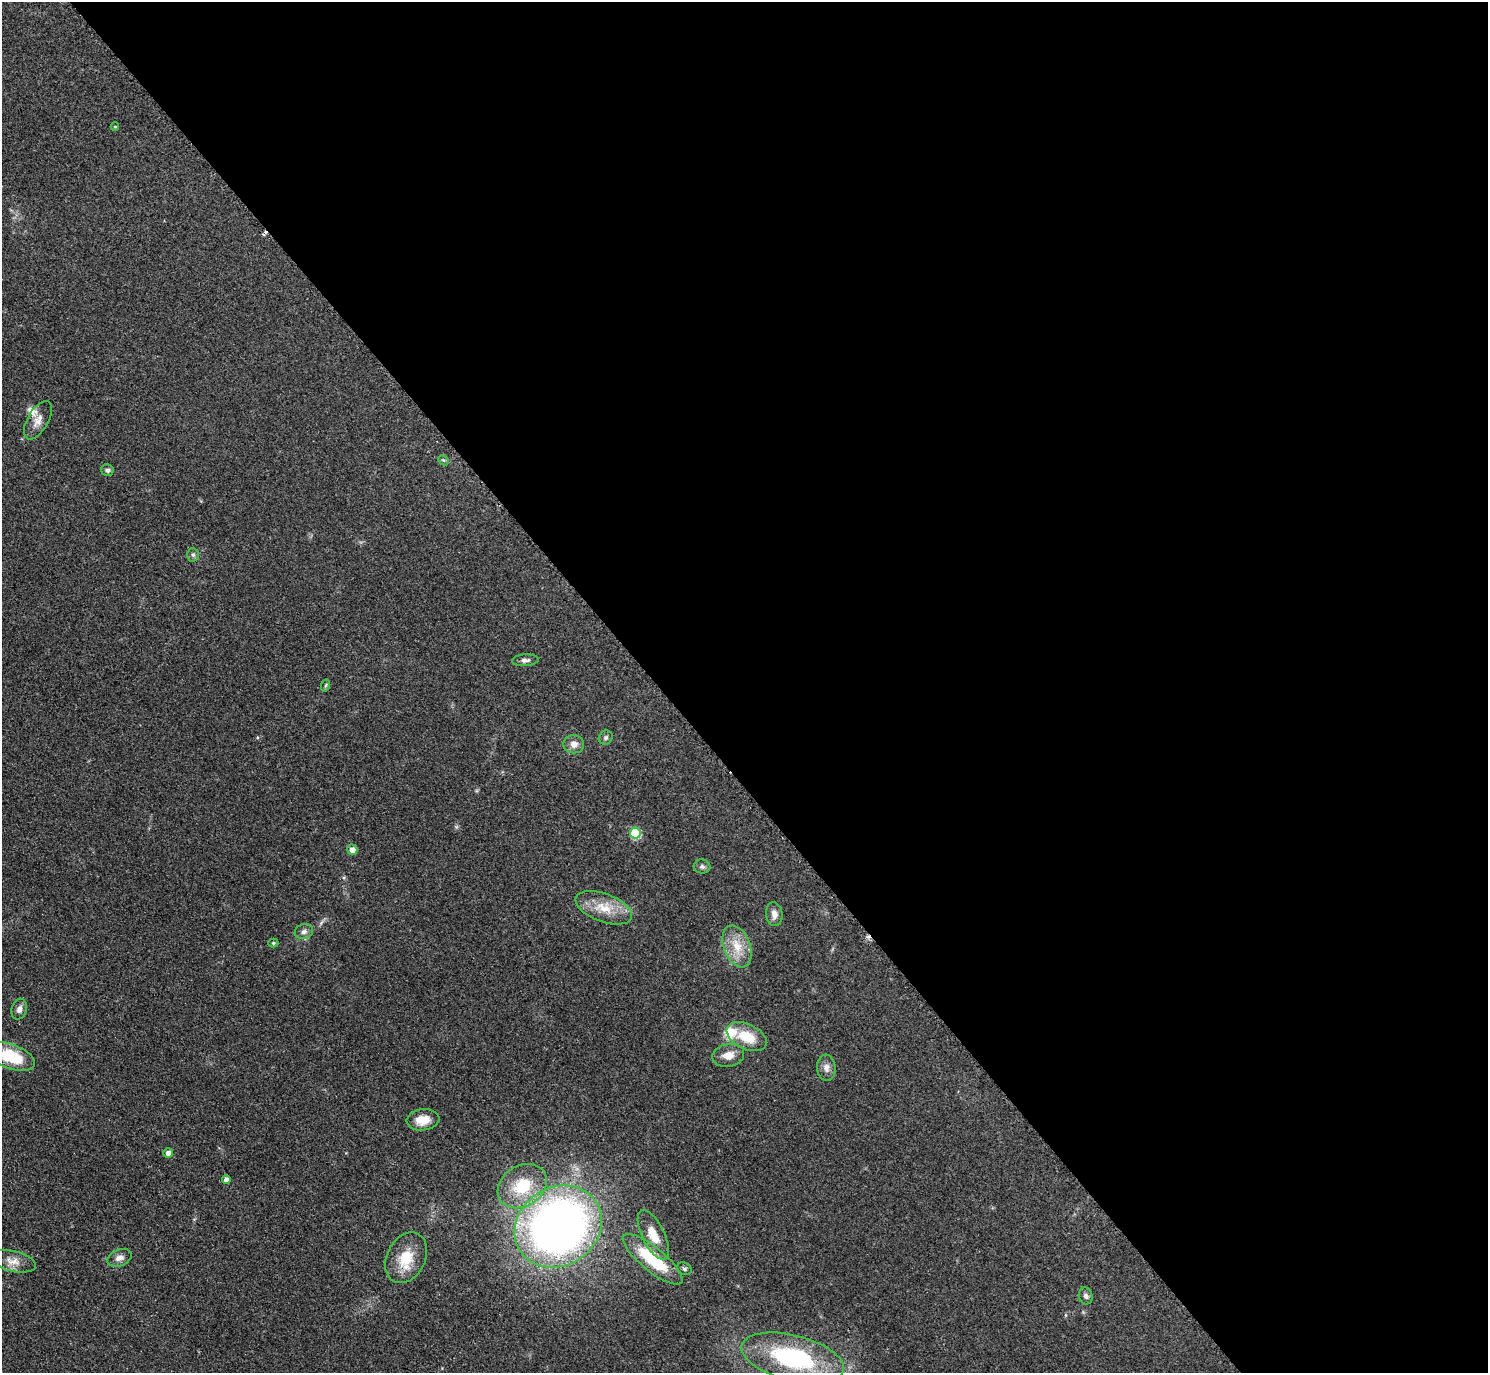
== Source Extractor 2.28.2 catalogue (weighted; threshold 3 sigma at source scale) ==
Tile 8 of 4 x 4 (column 4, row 2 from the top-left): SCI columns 4471-5956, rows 2907-4277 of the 5963 x 5961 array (HDU 1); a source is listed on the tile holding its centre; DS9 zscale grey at full resolution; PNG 1490 x 1375 px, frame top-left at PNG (2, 2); each listed source drawn as its Kron ellipse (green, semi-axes under 4 px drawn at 4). Shown black and unused: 56% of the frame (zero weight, under 2 of 3 exposures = <1% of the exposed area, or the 3 px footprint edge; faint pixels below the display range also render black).
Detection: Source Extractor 2.28.2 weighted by HDU 2 'WHT'; one run over the whole footprint, this tile lists its part. Background 0.0958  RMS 0.0085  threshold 0.0383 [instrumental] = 3 sigma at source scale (4.5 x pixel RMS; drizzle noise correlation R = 1.50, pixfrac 1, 0.05/0.05 arcsec/px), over >= 5 px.
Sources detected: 38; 1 cosmic-ray / hot-pixel residue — neither listed nor drawn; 2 inside a brighter listed object's ellipse — not listed separately; the other 35 listed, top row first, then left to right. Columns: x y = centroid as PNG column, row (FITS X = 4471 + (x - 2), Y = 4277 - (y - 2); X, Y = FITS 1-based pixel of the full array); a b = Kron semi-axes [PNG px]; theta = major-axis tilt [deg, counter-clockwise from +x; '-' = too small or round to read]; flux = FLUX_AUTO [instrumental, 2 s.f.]
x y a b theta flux
115 127 4 4 - 0.85
38 420 21 10 60 8
443 460 6 4 -42 1
107 470 6 5 - 2.2
193 555 7 5 -87 1.9
525 660 13 6 4 3.2
326 685 6 4 70 1.1
606 737 7 6 - 2.1
574 744 10 9 - 5.4
635 833 6 5 - 43
352 850 5 5 - 7.1
702 866 8 7 - 2.3
604 908 30 14 -20 20
774 914 12 8 -84 5.3
304 932 9 7 17 3.6
273 943 5 4 - 1.3
737 946 22 13 -69 17
19 1009 10 7 74 3.9
747 1037 21 12 -25 22
728 1055 16 11 11 9.1
11 1057 25 12 -21 32
826 1068 13 9 -85 5.2
423 1120 16 10 6 13
168 1153 5 5 - 6.4
226 1179 4 4 - 3.6
522 1186 26 20 34 35
558 1226 45 39 32 570
653 1235 27 11 -64 17
119 1258 13 8 22 4.9
406 1258 27 19 63 23
653 1259 37 12 -39 49
13 1261 24 10 -13 9.5
684 1269 8 6 -27 1.9
1086 1296 8 7 - 2.7
793 1358 52 22 -14 110
Isophote crosses this tile's border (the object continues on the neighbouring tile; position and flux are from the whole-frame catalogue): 1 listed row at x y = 11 1057